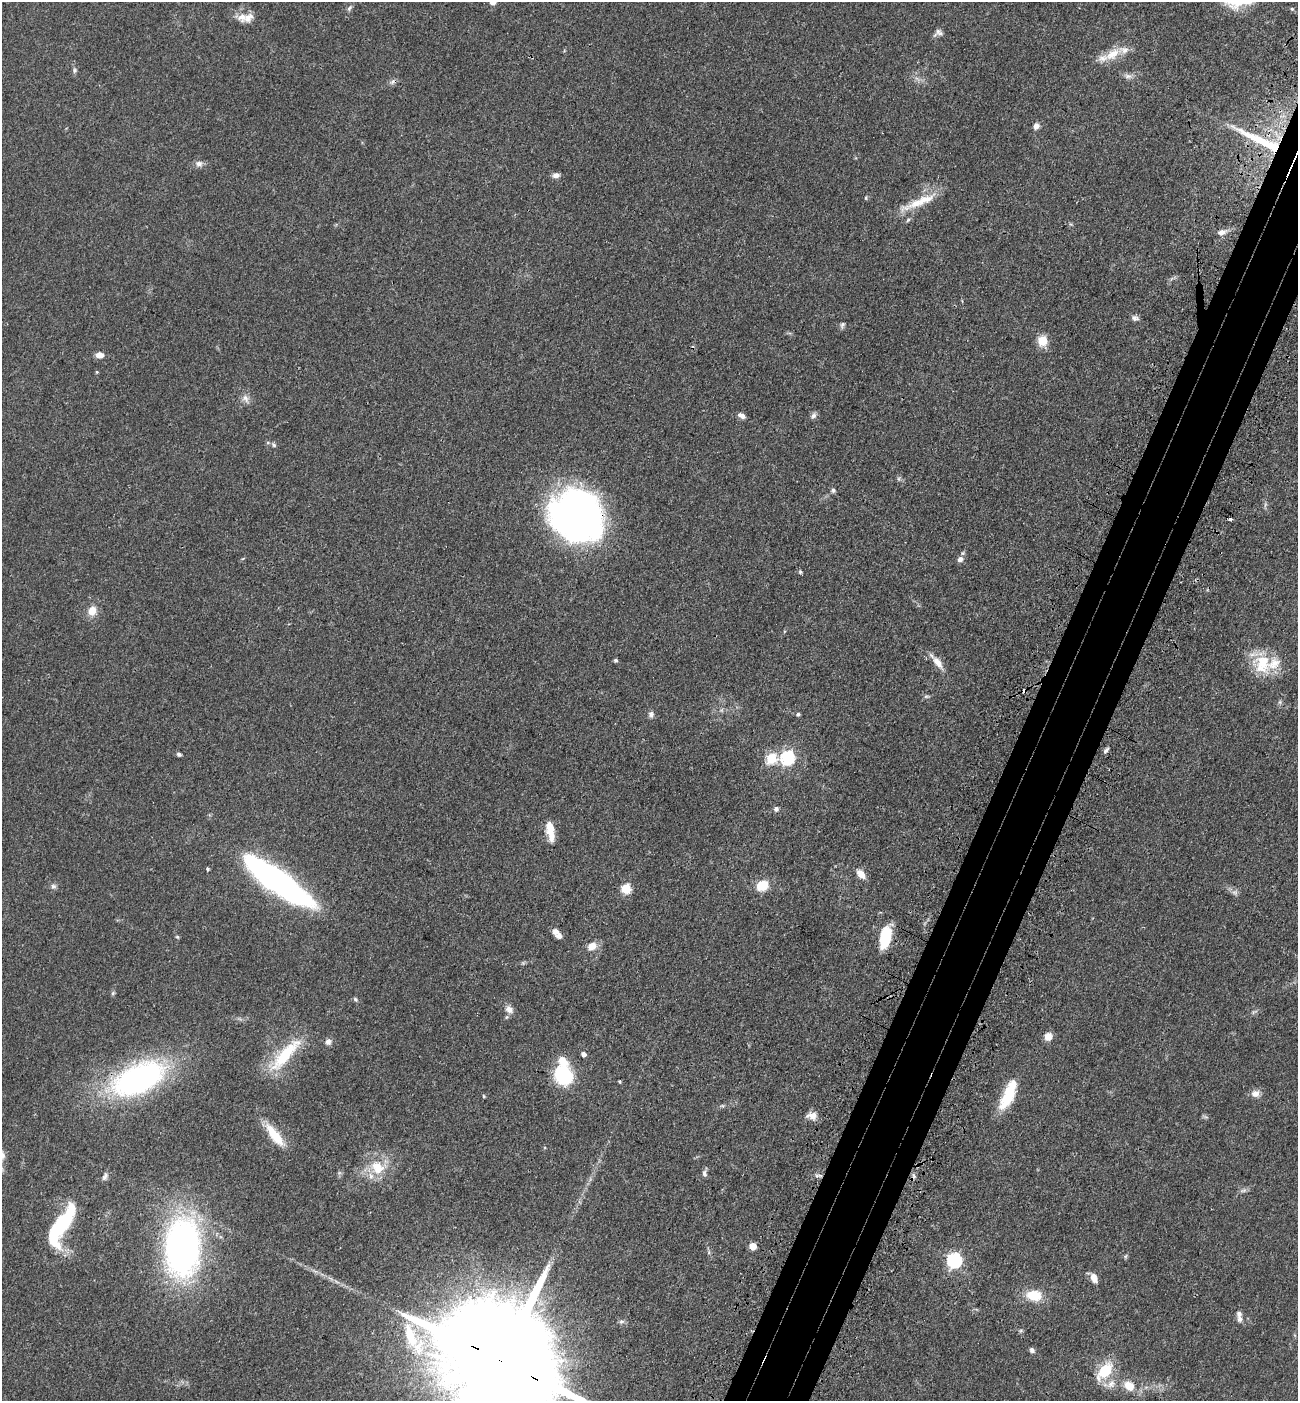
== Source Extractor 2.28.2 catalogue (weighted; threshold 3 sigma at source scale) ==
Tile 10 of 4 x 4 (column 2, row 3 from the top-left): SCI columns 1526-2821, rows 1483-2881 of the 5774 x 5764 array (HDU 1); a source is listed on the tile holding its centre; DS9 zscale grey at full resolution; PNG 1300 x 1403 px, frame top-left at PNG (2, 2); no overlay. Shown black and unused: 5% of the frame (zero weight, under 3 of 4 exposures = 6% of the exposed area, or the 3 px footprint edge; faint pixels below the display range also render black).
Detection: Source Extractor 2.28.2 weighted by HDU 2 'WHT'; one run over the whole footprint, this tile lists its part. Background 0.0449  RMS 0.0053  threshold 0.0239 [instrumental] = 3 sigma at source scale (4.5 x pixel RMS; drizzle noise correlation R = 1.50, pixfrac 1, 0.05/0.05 arcsec/px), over >= 5 px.
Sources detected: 104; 1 too faint to see at this stretch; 2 inside a brighter object's white glare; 4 cosmic-ray / hot-pixel residue — not listed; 9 inside a brighter listed object's ellipse — not listed separately; the other 88 listed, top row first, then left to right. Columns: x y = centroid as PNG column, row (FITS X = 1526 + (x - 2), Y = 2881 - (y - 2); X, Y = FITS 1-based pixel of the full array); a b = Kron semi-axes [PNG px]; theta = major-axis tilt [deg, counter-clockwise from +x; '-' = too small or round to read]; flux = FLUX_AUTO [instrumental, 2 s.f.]
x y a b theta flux
493 2 5 5 - 5.3
349 8 9 5 58 1.2
1292 9 5 5 - 0.74
242 17 15 11 25 4.9
938 33 12 8 28 2.1
1112 54 26 12 34 10
75 70 7 5 74 1.1
1128 76 10 6 0 2.1
1036 126 8 7 - 2.3
1261 141 78 10 -26 36
199 163 9 7 -3 2.4
556 175 8 6 8 2.3
919 202 56 9 23 13
908 220 7 4 45 0.81
1221 232 9 7 19 3
1135 318 10 7 -23 1.7
842 325 8 5 69 1.2
1042 341 5 5 - 26
99 355 8 6 -9 4
97 372 4 4 - 0.56
245 398 13 8 -52 2.8
742 416 9 5 -29 2.5
813 416 7 6 - 1.7
274 445 8 5 -50 1.1
833 490 5 5 - 1.3
576 516 52 46 -32 230
1230 519 3 3 - 3.2
960 559 8 7 - 2.3
800 572 5 4 - 0.79
92 611 11 9 71 5.9
616 660 4 4 - 1.1
937 662 19 8 -53 5.2
1262 664 29 24 -80 19
926 696 6 4 18 0.84
1280 702 6 5 - 0.94
651 714 9 7 -76 1.7
798 714 5 4 - 1
1106 750 8 4 46 1.3
179 754 4 4 - 1.5
771 758 6 6 - 30
787 758 6 6 - 76
776 809 5 5 - 1.7
550 830 23 8 -80 9.4
207 869 4 4 - 0.68
861 874 12 7 -51 4.5
275 879 74 17 -36 180
53 886 7 6 - 1.4
762 886 10 9 - 12
626 888 5 5 - 28
555 932 8 7 - 2.5
177 937 5 4 - 0.65
885 937 24 12 79 18
592 946 10 8 30 5.3
113 993 6 4 46 0.74
355 999 7 5 -46 0.94
509 1009 11 9 -43 2.9
1254 1012 11 3 31 0.9
1048 1036 9 8 - 4.3
328 1042 9 8 - 2.1
583 1054 5 4 - 2.3
285 1055 54 14 49 25
563 1075 16 14 -59 37
138 1079 60 31 24 120
619 1081 4 3 - 0.55
1255 1093 10 9 - 3.4
484 1096 5 3 - 0.48
1008 1096 31 13 63 18
722 1106 6 4 17 0.79
812 1116 13 9 -3 4.1
275 1135 33 10 -53 13
377 1167 20 17 -39 14
704 1173 9 6 -79 1.5
819 1175 13 4 0 1.5
105 1177 11 6 63 1.6
1243 1190 9 4 9 1.3
60 1225 30 16 56 40
753 1246 5 5 - 9.5
182 1247 44 26 88 230
1125 1256 6 5 - 0.77
954 1260 7 6 - 96
1094 1278 11 7 -69 4.6
1034 1295 15 10 -8 13
1239 1319 8 6 -86 1.9
410 1335 44 16 -72 28
1032 1350 7 5 -47 1.4
503 1362 47 23 -29 31000
1105 1371 26 14 48 16
1129 1386 13 10 -34 7.6
Overlapping masked pixels (flux is a lower limit): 5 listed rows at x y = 1261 141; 576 516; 138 1079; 819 1175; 503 1362
Isophote crosses this tile's border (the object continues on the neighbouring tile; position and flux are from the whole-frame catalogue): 2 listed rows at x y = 493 2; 503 1362